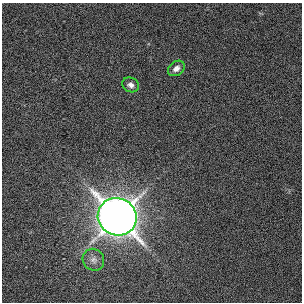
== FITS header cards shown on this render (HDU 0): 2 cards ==
NAXIS1  =                  300 / length of data axis 1
NAXIS2  =                  300 / length of data axis 2

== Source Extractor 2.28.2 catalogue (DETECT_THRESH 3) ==
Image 300 x 300 px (HDU 0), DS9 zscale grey, 1 PNG px = 1 image px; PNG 304 x 304 px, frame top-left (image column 1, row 300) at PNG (2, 3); each listed source drawn as its Kron ellipse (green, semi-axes under 4 px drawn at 4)
Background 1110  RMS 5.4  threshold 16.1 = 3 sigma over >= 5 px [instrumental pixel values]
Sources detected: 4; all 4 listed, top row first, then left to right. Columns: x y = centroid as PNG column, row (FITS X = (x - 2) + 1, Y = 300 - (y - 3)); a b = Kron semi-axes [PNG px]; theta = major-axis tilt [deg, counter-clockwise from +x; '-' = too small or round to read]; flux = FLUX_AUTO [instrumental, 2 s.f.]
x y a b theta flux
176 68 9 6 39 1800
130 85 8 7 - 1600
117 217 19 18 - 700000
93 260 11 10 - 2300